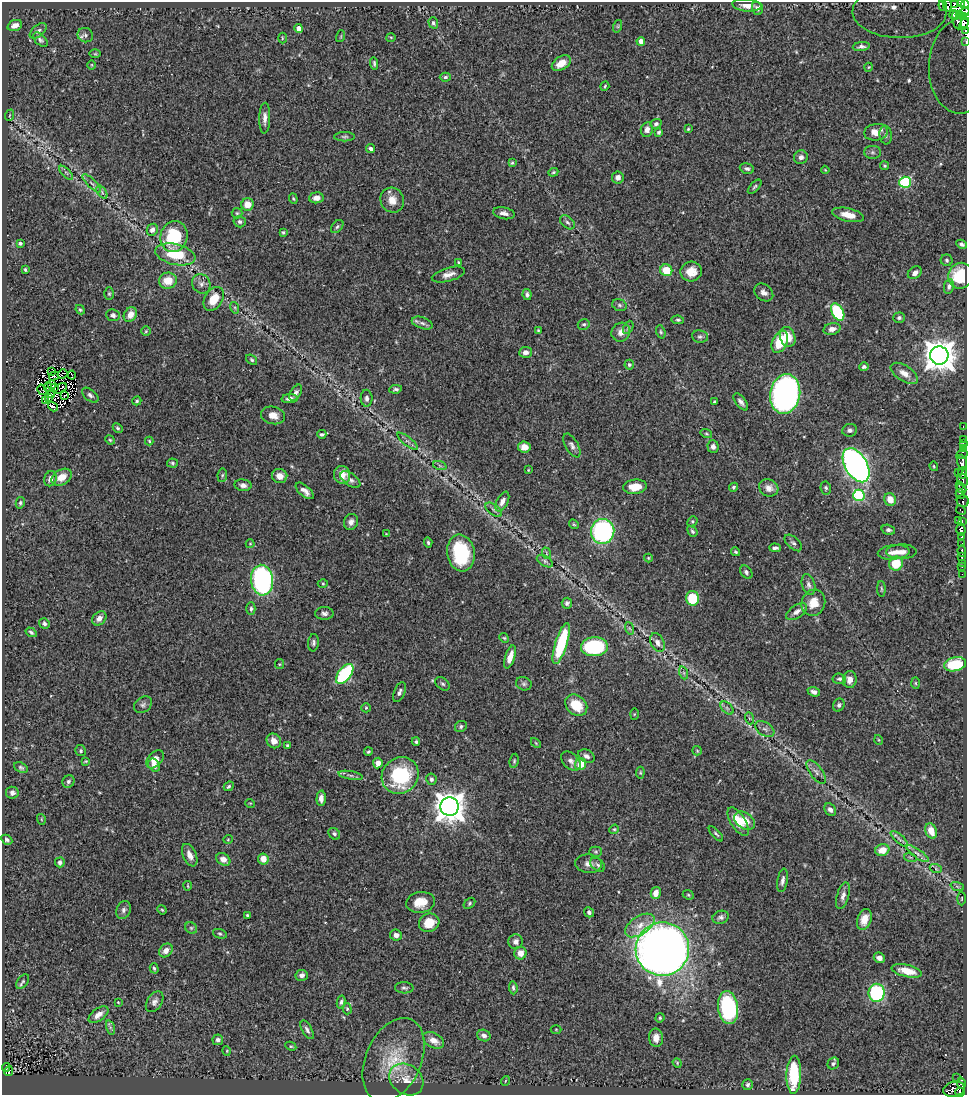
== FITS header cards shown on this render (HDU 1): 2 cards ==
NAXIS1  =                  965
NAXIS2  =                 1093

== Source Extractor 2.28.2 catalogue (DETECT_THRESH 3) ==
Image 965 x 1093 px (HDU 1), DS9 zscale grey, 1 PNG px = 1 image px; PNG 969 x 1097 px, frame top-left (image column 1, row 1093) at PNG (2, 2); each listed source drawn as its Kron ellipse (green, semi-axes under 4 px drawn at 4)
Background 0.634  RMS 0.026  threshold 0.0779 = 3 sigma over >= 5 px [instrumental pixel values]
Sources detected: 376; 10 with non-positive FLUX_AUTO (blend fragments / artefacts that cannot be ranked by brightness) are neither listed nor drawn; the other 366 listed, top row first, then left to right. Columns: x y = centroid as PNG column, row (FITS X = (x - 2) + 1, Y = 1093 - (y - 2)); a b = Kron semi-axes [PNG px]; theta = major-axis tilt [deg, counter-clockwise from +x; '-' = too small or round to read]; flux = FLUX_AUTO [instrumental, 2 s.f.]
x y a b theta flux
961 3 3 2 - 64
955 4 4 3 - 81
747 5 14 6 -6 16
947 5 6 4 -88 35
965 5 4 2 - 34
943 6 5 3 - 190
757 8 7 5 -72 6.4
900 12 47 26 -1 320
965 12 4 2 - 28
954 14 4 3 - 29
960 15 3 2 - 21
964 16 2 2 - 1.1
957 20 9 3 -77 45
433 23 5 4 - 4.4
964 24 6 3 61 35
15 25 7 5 20 9.6
618 26 6 4 72 2.5
299 28 4 4 - 18
38 31 10 5 39 5.1
965 31 3 2 - 18
85 35 8 7 - 5.6
341 36 6 3 72 1.7
391 37 5 3 - 1.7
282 38 5 3 - 1.8
40 40 9 5 -45 4.9
641 41 4 4 - 13
966 42 4 2 - 15
861 46 8 4 7 5.6
95 54 6 4 0 2.1
374 63 6 3 -84 2.8
561 63 10 6 33 20
92 65 5 3 - 1.5
961 66 48 32 86 57
869 67 4 3 - 1.2
445 77 5 4 - 3.5
605 86 4 3 - 2.2
10 115 6 3 69 2
265 118 15 5 88 11
656 124 5 4 - 4.5
688 129 3 3 - 1.8
647 130 7 6 - 9.9
659 132 4 3 - 3.8
876 132 12 8 7 21
886 135 9 6 -82 4.7
345 137 10 4 0 3.7
371 149 5 4 - 4.8
872 152 8 6 -1 4.8
801 157 7 6 - 7
512 163 4 3 - 2.1
885 166 4 4 - 2.1
747 169 7 5 -17 4.2
825 170 4 2 - 1.3
553 172 5 4 - 2.3
66 173 9 3 -45 3.4
618 177 6 6 - 8.5
905 182 6 5 - 160
92 183 12 3 -45 4.3
755 187 9 4 47 3
102 192 7 4 -54 3
316 198 7 5 6 11
293 199 5 4 - 2.1
392 200 13 11 -57 19
247 204 6 6 - 20
237 213 5 5 - 2.7
504 213 11 5 -12 8.4
848 215 16 6 -13 24
240 222 6 5 - 4.8
567 222 8 5 -39 4.9
337 227 7 5 50 3.5
152 230 6 5 - 6.6
283 232 3 3 - 2.7
174 236 16 13 75 93
20 243 4 3 - 3.3
962 244 5 4 - 4.3
175 254 20 10 -13 61
947 260 6 5 - 3.7
458 262 3 3 - 2.5
25 269 3 3 - 2.3
666 270 6 6 - 40
691 272 11 10 - 23
915 273 7 5 36 8.4
448 275 17 6 16 12
960 276 13 12 - 75
168 281 9 8 - 30
201 284 10 9 - 9.9
949 286 7 5 79 5.3
764 292 10 7 -39 8.6
109 294 6 5 - 2.6
527 294 5 4 - 4.4
214 299 13 9 57 36
619 305 7 5 -17 3.8
235 308 6 4 -72 2.7
80 310 5 3 - 2.7
838 312 9 6 -62 120
113 315 7 6 - 5.2
130 315 8 6 57 14
899 318 6 5 - 3.6
678 320 6 4 -9 2.9
422 323 11 5 -19 7.4
584 324 6 5 - 3.4
628 327 7 4 63 3
832 329 8 6 15 9.2
538 330 4 3 - 1.9
146 331 4 4 - 2.1
621 332 10 9 - 11
661 332 7 4 -72 2.8
700 337 8 6 -7 4.5
788 337 10 7 -71 29
780 342 12 7 65 54
526 352 6 5 - 8.3
939 355 9 9 - 3200
252 360 6 4 -40 2.9
629 365 5 5 - 3.2
864 367 5 4 - 3.8
51 372 2 2 - 0.2
904 373 15 7 -33 15
62 374 5 2 - 2.4
72 375 4 2 - 1
54 376 5 2 - 0.85
51 385 3 2 - 1.4
48 387 4 2 - 1.2
55 388 3 2 - 1.3
60 389 8 2 30 1.3
396 389 6 4 9 3.7
42 390 5 2 - 0.63
296 393 9 5 57 7.4
51 394 3 2 - 2.5
785 394 20 15 80 700
90 395 10 5 -39 5.1
64 396 4 2 - 0.46
49 398 3 2 - 2.9
367 398 8 6 -88 5.8
290 399 8 4 4 7
45 400 4 2 - 0.64
137 401 4 4 - 2.2
714 402 3 3 - 2.8
741 402 10 5 -53 6.7
53 407 5 2 - 2.2
273 415 12 8 -12 16
963 427 3 2 - 13
118 428 5 4 - 2.8
850 430 7 6 - 6
322 434 5 4 - 3
706 434 6 3 -19 2.1
963 439 2 2 - 7.6
110 440 5 4 - 2.1
149 441 4 4 - 2.6
407 441 12 4 -38 4.4
963 444 3 2 - 9.6
572 445 13 6 -61 7
524 447 6 5 - 16
713 447 6 5 - 6.4
963 449 3 2 - 5.4
962 454 6 4 30 16
962 462 8 5 -82 250
172 463 5 4 - 3.1
856 465 19 11 -60 810
440 466 7 4 -20 2.7
934 466 5 3 - 2.1
528 470 3 3 - 1.4
958 473 2 2 - 9.7
962 473 6 3 83 120
222 475 6 4 82 2.8
342 475 9 8 - 17
280 476 7 7 - 16
62 477 11 7 29 21
50 479 8 6 73 9.6
350 480 11 6 -35 6.7
962 480 6 5 - 71
243 485 8 6 -8 7.5
959 485 3 3 - 22
635 487 12 7 6 28
733 487 4 4 - 3.3
769 488 10 8 -26 12
826 488 6 5 - 3.2
962 488 5 3 - 41
305 491 11 5 -41 10
960 494 5 2 - 31
859 495 5 5 - 160
890 500 6 6 - 25
963 501 6 6 - 78
502 502 10 5 63 9.7
20 503 6 4 77 3
494 510 9 5 -36 4.3
961 510 5 3 - 19
692 521 5 4 - 2.5
958 521 3 2 - 12
962 521 4 3 - 40
351 522 8 7 - 8
574 524 5 4 - 2.2
961 529 6 4 -88 230
888 530 7 5 -16 4.7
603 531 12 12 - 260
692 531 6 4 -53 3.2
386 534 3 3 - 1.4
962 536 4 3 - 120
428 543 5 4 - 3.1
793 543 10 5 -43 5.2
250 544 4 4 - 1.7
962 544 3 3 - 43
775 548 6 3 -2 4.6
962 551 6 3 -84 68
736 552 5 3 - 2.7
894 552 16 7 5 15
901 552 15 7 1 13
461 553 18 13 -81 120
546 553 6 3 -72 2.2
962 557 3 3 - 72
648 558 4 4 - 1.9
545 561 9 5 -31 4.6
962 563 2 2 - 17
896 564 7 7 - 49
962 566 3 3 - 20
746 572 7 5 -50 4.5
962 574 2 2 - 2.9
262 580 15 11 -85 380
323 584 5 3 - 1.7
808 585 10 6 -73 6.5
881 589 8 3 -89 2.4
693 598 7 6 - 60
567 603 5 5 - 4.4
813 603 13 11 66 26
251 609 6 4 89 4
797 612 12 6 34 9.7
324 613 9 6 -1 5.9
99 618 8 6 44 8.8
44 623 5 5 - 4.4
629 628 6 4 -71 2.6
31 632 6 4 -33 3.3
504 638 5 4 - 2.4
313 643 8 5 84 4.5
561 643 21 6 73 100
657 643 10 6 -62 8.4
594 647 13 9 3 160
510 657 12 5 73 18
279 664 5 4 - 1.9
955 664 11 7 13 89
684 673 6 4 -71 3.3
345 674 11 6 53 170
839 679 7 5 -6 3.7
850 680 8 7 - 12
916 683 6 4 -88 2.2
443 684 8 5 -38 4
524 684 8 6 -25 4.5
399 692 10 5 67 5.9
814 692 6 4 -21 6.7
143 705 10 7 38 5.5
576 705 12 9 -41 43
839 705 7 5 62 4.2
366 708 5 4 - 2.2
727 708 8 4 -45 3.7
634 714 5 4 - 1.6
749 718 6 4 -71 1.8
461 727 6 5 - 4
765 729 11 6 -34 5.7
879 740 5 3 - 1.5
274 741 8 7 - 16
416 742 4 3 - 3.5
536 743 6 3 -45 1.8
287 746 3 3 - 3.6
81 751 6 5 - 3.3
697 751 5 4 - 1.9
368 752 4 4 - 2.5
586 756 9 6 -29 6.7
155 759 10 7 46 19
85 761 3 2 - 1.7
514 761 7 4 81 2.7
571 761 11 7 -42 8.2
378 763 5 4 - 13
581 764 6 5 - 32
154 765 7 5 -55 9.8
21 768 7 5 -25 3.7
816 772 14 6 -53 8.3
640 773 6 4 85 2.1
351 775 12 4 -10 4.9
400 776 19 17 42 140
431 779 6 5 - 4.3
68 781 6 5 - 3.9
229 786 5 4 - 3.6
12 793 6 6 - 6.5
321 798 7 4 88 9.7
250 803 5 3 - 1.4
449 807 9 9 - 2700
830 810 7 5 -53 6.2
41 819 5 3 - 1.5
744 821 11 7 -35 24
738 822 16 7 -58 28
614 829 5 4 - 2.1
931 831 8 5 -68 24
334 834 6 5 - 4
716 834 9 3 -47 3.2
228 839 5 3 - 1.4
899 839 11 4 -42 4.8
7 840 6 4 -30 3.8
882 850 7 5 20 25
596 852 6 5 - 2.7
917 854 13 4 -35 6.5
190 855 12 6 -66 13
910 857 6 4 -19 2.4
223 859 8 5 -35 14
263 859 5 5 - 17
60 862 5 5 - 5.3
588 864 13 9 -5 11
598 865 8 5 -39 4.8
936 869 6 4 -20 2.4
783 880 12 5 80 7
188 886 4 2 - 1.6
957 886 7 4 -20 2.7
656 893 6 5 - 16
688 895 6 4 -23 2.5
843 896 14 6 73 8.4
962 898 7 3 88 1.6
420 902 14 10 8 28
469 903 6 4 42 2.9
123 910 9 7 70 6.7
162 910 5 4 - 2.2
589 912 5 4 - 4.8
247 915 3 3 - 2.3
721 917 8 6 19 5.6
864 919 11 7 71 19
429 923 10 9 - 35
640 925 16 9 33 20
191 928 6 5 - 3.7
220 934 7 4 -17 3.1
396 935 6 5 - 7.6
516 942 7 7 - 8.9
662 949 27 26 - 2600
166 950 7 6 - 11
520 953 6 6 - 17
879 958 6 5 - 9.3
154 968 5 4 - 3
907 971 15 6 -13 32
302 975 6 5 - 7.2
23 982 8 5 53 4
404 988 9 5 -2 4.5
513 988 7 3 -84 3.8
877 993 9 8 - 160
118 1002 3 3 - 1.3
155 1002 11 7 56 7.9
341 1002 6 4 78 4.2
728 1008 16 10 -83 180
347 1009 5 4 - 2.7
98 1015 11 6 36 14
660 1018 4 4 - 2.6
110 1027 7 4 -72 3.5
556 1029 5 3 - 1.5
307 1030 10 5 -61 5.7
484 1036 7 5 -19 6.9
656 1038 9 7 -88 12
218 1040 5 5 - 5.3
433 1040 11 7 -29 18
291 1046 6 4 -26 2.4
227 1051 5 3 - 1.4
394 1060 44 27 66 94
677 1063 5 4 - 2.1
833 1063 6 5 - 4.5
6 1067 4 3 - 7.9
9 1071 5 3 - 21
794 1075 19 7 88 94
957 1078 3 2 - 2.9
406 1079 18 14 -36 30
505 1081 5 3 - 1.3
961 1083 6 4 -83 26
748 1085 5 5 - 4.2
954 1089 11 7 13 120
960 1092 4 3 - 97
At the frame edge (FLAGS 8, measured only in part): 8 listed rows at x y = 961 3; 965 5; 900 12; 965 12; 965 31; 966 42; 961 66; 960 1092
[10 non-positive-flux detections neither listed nor drawn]